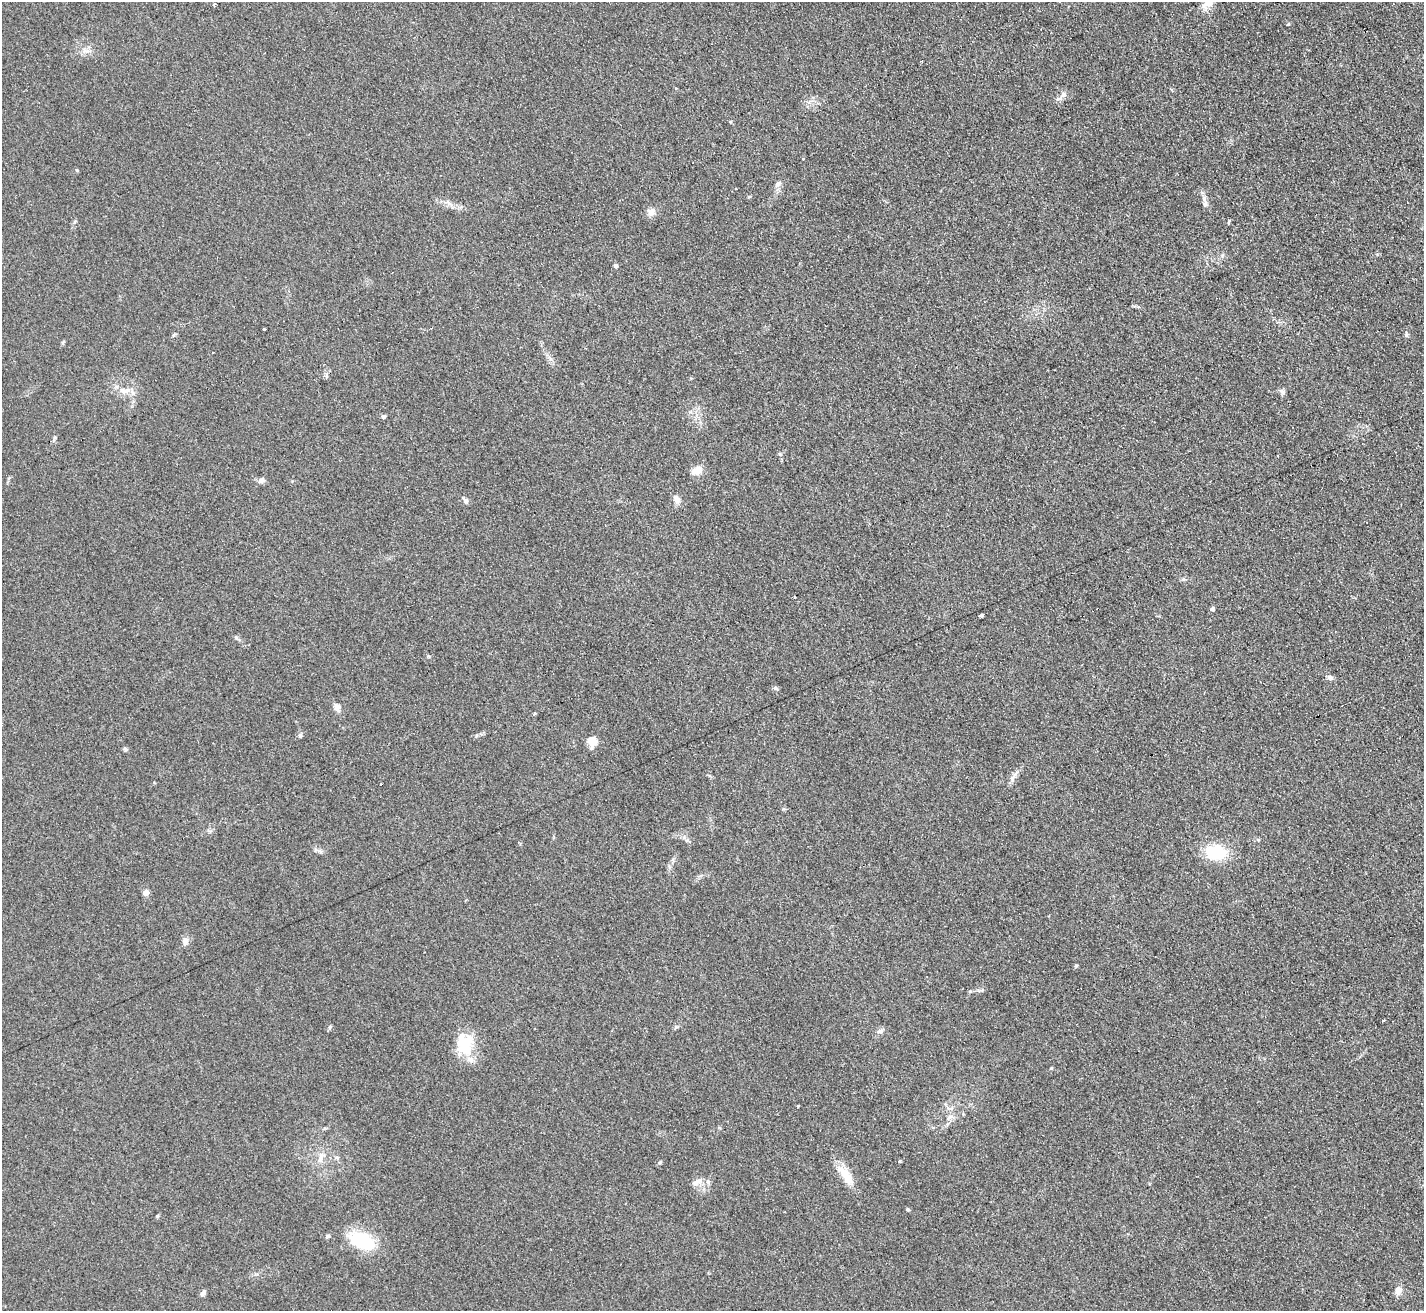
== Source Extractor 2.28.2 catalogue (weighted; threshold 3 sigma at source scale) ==
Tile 10 of 4 x 4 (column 2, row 3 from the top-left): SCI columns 1430-2851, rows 1465-2773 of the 5712 x 5686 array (HDU 1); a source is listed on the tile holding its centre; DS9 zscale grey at full resolution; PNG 1426 x 1313 px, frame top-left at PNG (2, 2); no overlay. Shown black and unused: <1% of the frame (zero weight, under 2 of 3 exposures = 2% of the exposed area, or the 3 px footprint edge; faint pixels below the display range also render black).
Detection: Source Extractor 2.28.2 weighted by HDU 2 'WHT'; one run over the whole footprint, this tile lists its part. Background 0.127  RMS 0.012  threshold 0.0528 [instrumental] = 3 sigma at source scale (4.5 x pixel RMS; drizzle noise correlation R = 1.50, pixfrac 1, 0.05/0.05 arcsec/px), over >= 5 px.
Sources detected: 63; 1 inside a brighter object's white glare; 1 cosmic-ray / hot-pixel residue — not listed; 3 inside a brighter listed object's ellipse — not listed separately; the other 58 listed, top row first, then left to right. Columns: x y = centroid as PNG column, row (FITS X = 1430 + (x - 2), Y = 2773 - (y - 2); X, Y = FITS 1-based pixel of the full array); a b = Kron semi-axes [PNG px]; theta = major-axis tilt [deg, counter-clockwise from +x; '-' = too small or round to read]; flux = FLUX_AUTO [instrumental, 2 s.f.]
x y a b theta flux
214 4 4 3 - 4.7
1207 5 17 10 36 9
84 50 7 4 -72 2.8
1063 94 8 7 - 3.9
803 159 3 2 - 2.1
77 170 5 3 - 1.1
778 183 9 6 31 3.6
736 189 2 2 - 1.3
749 196 5 3 - 1.2
1205 203 15 6 -83 5.3
651 212 10 9 - 6.1
1229 222 6 2 77 1.1
615 266 5 4 - 3.6
264 329 3 3 - 3.1
1406 334 8 5 83 2.3
63 342 6 4 46 1.5
125 390 16 7 9 9.8
1282 392 9 6 -62 3.1
384 416 6 5 - 2.1
696 471 15 10 20 9.4
261 480 9 6 11 4
677 499 10 8 -60 6.8
465 501 8 5 -51 3.4
1212 609 4 4 - 4.1
981 615 4 3 - 6.7
236 637 6 5 - 2
1330 678 7 6 - 4.1
776 688 7 5 -31 1.9
337 707 8 7 - 6.9
535 714 3 3 - 5.1
300 735 6 5 - 2.1
592 742 13 10 76 10
125 749 8 4 -54 1.8
1013 778 11 6 61 5.1
380 784 3 3 - 4.2
1258 840 5 5 - 1.6
320 851 7 4 -18 2.5
1216 852 23 16 -5 45
146 893 4 4 - 15
185 941 10 8 -90 5.4
1384 1021 3 3 - 3.2
330 1027 6 4 88 1.7
880 1031 9 5 15 3.6
466 1045 29 21 78 38
798 1106 3 3 - 0.81
950 1117 10 3 29 2.5
321 1158 14 6 69 6.7
900 1161 3 3 - 3.5
659 1163 5 4 - 1.6
846 1176 28 12 -59 20
696 1182 13 7 38 6.6
708 1182 6 4 -71 2
907 1209 4 4 - 1.8
157 1216 5 4 - 1.3
328 1236 6 5 - 2.1
362 1239 31 18 -8 52
1398 1291 9 7 78 8
203 1293 8 5 48 3.2
Unlisted compact peaks at least as high as the median listed source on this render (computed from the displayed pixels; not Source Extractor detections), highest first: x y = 1051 1068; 1076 965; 1288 24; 1222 256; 780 454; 970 991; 676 1027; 428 656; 1183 579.